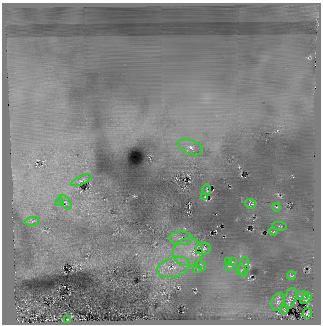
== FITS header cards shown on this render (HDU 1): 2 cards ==
NAXIS1  =                  319
NAXIS2  =                  322

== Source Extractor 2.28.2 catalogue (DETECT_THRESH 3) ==
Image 319 x 322 px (HDU 1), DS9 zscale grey, 1 PNG px = 1 image px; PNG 323 x 326 px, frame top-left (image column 1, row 322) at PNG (2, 3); each listed source drawn as its Kron ellipse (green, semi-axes under 4 px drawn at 4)
Background 269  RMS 9.3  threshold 27.9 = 3 sigma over >= 5 px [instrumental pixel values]
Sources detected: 30; all 30 listed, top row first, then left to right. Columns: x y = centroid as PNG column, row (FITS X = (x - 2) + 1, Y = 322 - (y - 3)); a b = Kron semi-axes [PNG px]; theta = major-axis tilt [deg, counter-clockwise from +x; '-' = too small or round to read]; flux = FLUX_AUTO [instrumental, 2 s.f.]
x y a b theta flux
190 147 13 7 -21 4300
81 180 11 4 23 1200
207 190 5 2 - 530
204 197 3 2 - 270
60 202 4 3 - 310
66 202 8 4 -57 1000
251 204 5 4 - 1100
276 207 4 2 - 430
32 221 8 3 6 1200
280 226 7 2 -11 470
273 232 4 2 - 490
181 238 12 6 0 3000
203 248 7 6 - 1300
188 252 15 13 23 11000
229 262 3 2 - 480
232 262 3 2 - 350
201 265 6 2 -54 710
229 266 4 2 - 510
173 267 17 10 18 9000
244 267 10 4 79 1600
197 268 3 2 - 390
241 270 5 3 - 790
291 276 4 2 - 470
303 296 6 3 6 1100
290 298 11 6 69 1400
306 299 7 3 33 720
278 302 9 6 75 1700
284 309 5 2 - 580
307 314 5 4 - 470
67 319 2 2 - 370